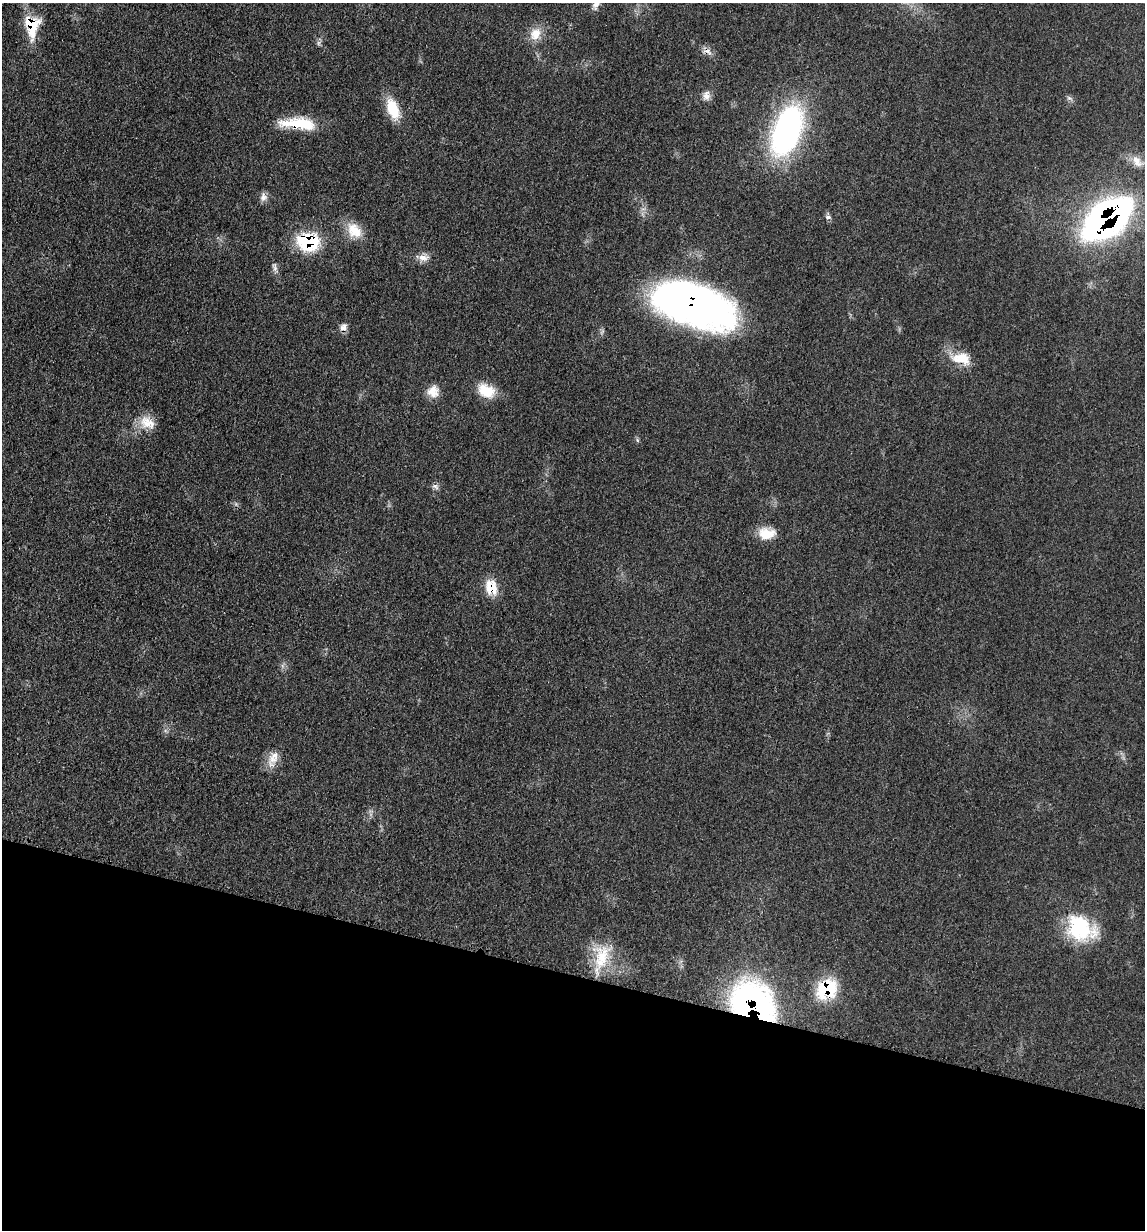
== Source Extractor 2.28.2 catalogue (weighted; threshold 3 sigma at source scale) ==
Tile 15 of 4 x 4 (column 3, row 4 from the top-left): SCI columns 2536-3678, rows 16-1243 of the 4948 x 4938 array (HDU 1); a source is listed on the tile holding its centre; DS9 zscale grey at full resolution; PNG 1147 x 1232 px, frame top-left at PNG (2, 3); no overlay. Shown black and unused: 21% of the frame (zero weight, under 3 of 4 exposures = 2% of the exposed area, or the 3 px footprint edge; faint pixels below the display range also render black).
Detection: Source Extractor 2.28.2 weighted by HDU 2 'WHT'; one run over the whole footprint, this tile lists its part. Background 0.0527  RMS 0.0059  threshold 0.0265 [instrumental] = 3 sigma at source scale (4.5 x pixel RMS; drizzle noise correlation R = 1.50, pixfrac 1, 0.05/0.05 arcsec/px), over >= 5 px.
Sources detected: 34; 1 too faint to see at this stretch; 1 inside a brighter object's white glare — not listed; the other 32 listed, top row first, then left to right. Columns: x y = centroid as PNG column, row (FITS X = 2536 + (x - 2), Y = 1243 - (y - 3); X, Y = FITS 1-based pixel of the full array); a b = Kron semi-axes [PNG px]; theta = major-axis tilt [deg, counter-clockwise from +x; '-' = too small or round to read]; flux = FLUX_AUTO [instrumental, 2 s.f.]
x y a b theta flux
596 5 14 7 70 3.4
32 26 25 16 -87 23
535 34 19 14 64 9.4
707 51 15 7 -17 3.5
706 96 12 9 74 3.8
1069 98 9 4 -25 1.3
393 109 26 13 -69 17
298 123 42 12 -4 25
787 131 50 26 70 160
1137 162 20 12 -45 7.3
263 197 12 9 89 3.1
828 217 8 5 -7 1.7
1107 219 36 19 38 360
354 230 23 17 -47 12
308 242 24 19 -7 39
423 257 20 8 -7 4.9
275 268 7 6 - 2
693 305 76 35 -18 310
343 327 10 8 64 3.4
961 358 27 16 -10 13
433 391 15 14 - 7.3
486 391 22 15 -26 14
147 422 22 17 -30 11
637 440 6 4 -72 0.92
435 486 10 6 -30 2
767 533 21 14 1 11
491 587 19 14 -71 13
273 759 20 14 78 7.9
1079 926 51 27 -38 40
601 957 44 21 74 23
827 989 24 19 39 30
752 1002 44 34 -31 180
Overlapping masked pixels (flux is a lower limit): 10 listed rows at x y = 32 26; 707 51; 298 123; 1107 219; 308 242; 693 305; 961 358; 491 587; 827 989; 752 1002
Isophote crosses this tile's border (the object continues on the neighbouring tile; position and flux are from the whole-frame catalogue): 1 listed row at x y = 596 5